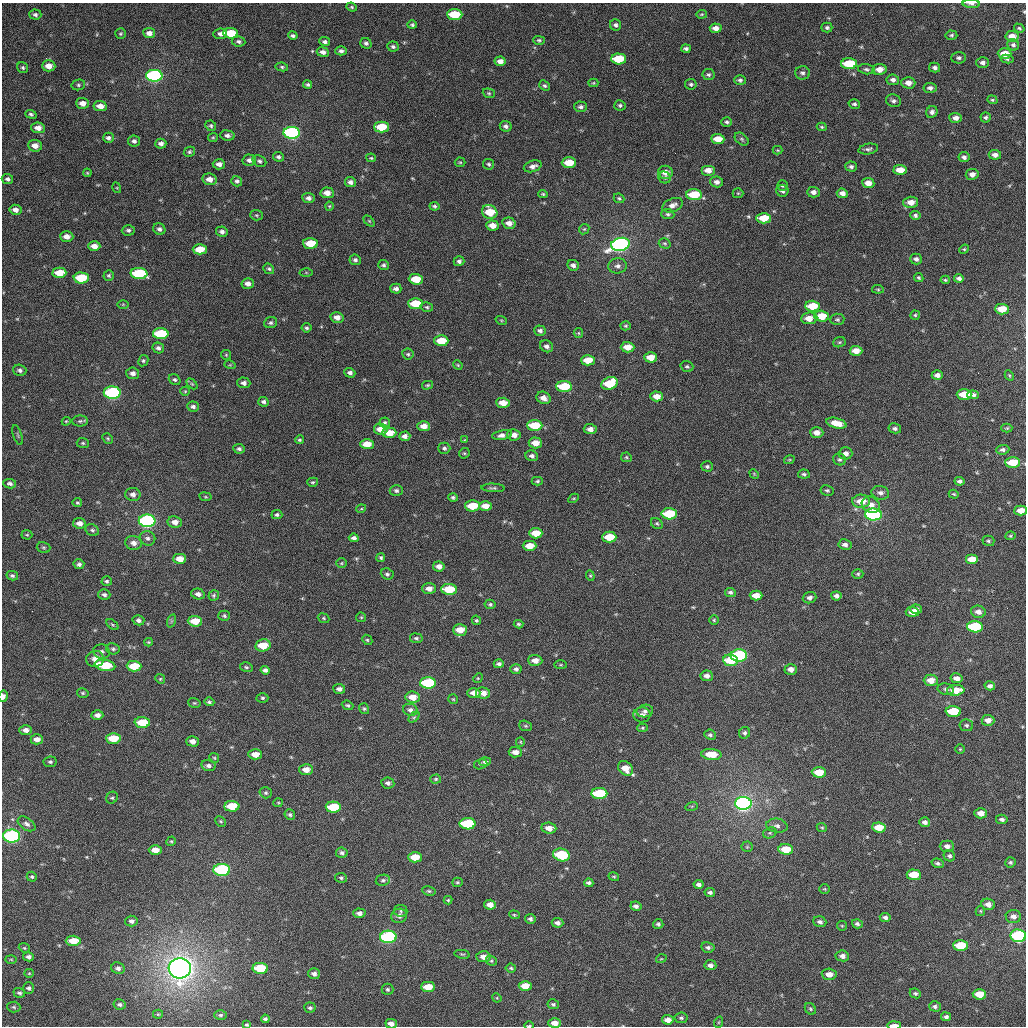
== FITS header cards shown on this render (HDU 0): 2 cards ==
NAXIS1  =                 1024
NAXIS2  =                 1024

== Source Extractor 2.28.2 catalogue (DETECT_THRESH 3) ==
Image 1024 x 1024 px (HDU 0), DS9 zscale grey, 1 PNG px = 1 image px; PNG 1028 x 1028 px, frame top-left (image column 1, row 1024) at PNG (2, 3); each listed source drawn as its Kron ellipse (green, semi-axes under 4 px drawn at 4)
Background 827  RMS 30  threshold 89.2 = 3 sigma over >= 5 px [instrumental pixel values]
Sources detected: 517; of the 517, the 500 brightest by FLUX_AUTO listed and drawn (17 fainter detections omitted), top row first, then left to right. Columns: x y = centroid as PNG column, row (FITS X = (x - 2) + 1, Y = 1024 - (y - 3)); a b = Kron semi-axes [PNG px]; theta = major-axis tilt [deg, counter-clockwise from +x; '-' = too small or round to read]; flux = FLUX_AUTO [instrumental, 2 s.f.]
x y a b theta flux
971 4 9 4 -2 6.6e+03
352 7 5 4 - 2.9e+03
702 14 5 4 - 2.5e+03
35 15 6 5 - 4.8e+03
455 15 7 5 -3 7.6e+04
412 25 5 4 - 3.5e+03
616 25 6 5 - 5.3e+03
827 27 5 5 - 4.6e+03
716 28 6 4 -4 1.2e+04
1019 28 5 4 - 2.9e+03
149 33 6 5 - 1.1e+04
231 33 7 5 -3 6.4e+04
120 34 5 5 - 2.9e+03
220 34 7 5 4 6.9e+03
293 35 5 4 - 4.4e+03
951 35 6 4 -4 3.6e+03
1012 36 6 5 - 1.9e+04
539 40 5 4 - 3.2e+03
239 41 7 5 -9 4.7e+03
325 42 5 4 - 5.0e+03
366 43 6 5 - 5.4e+03
1013 45 6 5 - 5.4e+03
393 47 6 5 - 4.4e+03
686 48 5 3 - 5.0e+03
341 51 6 4 -1 5.7e+03
323 52 6 4 -9 9.4e+03
1005 53 7 5 -2 2.6e+04
959 58 7 5 2 5.1e+03
619 59 7 5 -2 8.2e+04
1007 59 6 4 -13 3.7e+03
500 61 5 4 - 1.2e+04
983 63 6 5 - 6.8e+03
849 64 7 5 -1 8.4e+04
49 66 6 5 - 1.9e+04
282 67 6 4 -10 3.2e+03
935 67 5 5 - 5.7e+03
23 68 6 5 - 3.7e+03
866 69 8 5 -7 4.5e+03
879 69 7 5 7 1.8e+04
802 73 7 6 - 5.8e+03
708 75 6 5 - 4.6e+03
154 76 8 6 -2 6.2e+05
740 80 6 4 -3 4.8e+03
893 80 6 5 - 7.6e+03
593 83 5 4 - 2.3e+03
908 83 7 5 -1 1.5e+04
691 84 6 5 - 4.4e+03
78 85 7 5 13 3.9e+03
308 85 4 3 - 3.9e+03
545 86 6 4 -41 3.7e+03
930 88 6 5 - 7.3e+03
489 93 6 4 -20 3.0e+03
992 100 5 4 - 2.7e+03
893 101 7 6 - 5.7e+03
82 103 6 5 - 1.5e+04
854 104 6 5 - 4.5e+03
620 105 6 5 - 4.1e+03
100 106 7 5 -8 1.7e+04
581 107 6 5 - 5.8e+03
932 112 6 5 - 6.5e+03
31 114 6 4 -21 3.9e+03
986 117 5 5 - 4.3e+03
956 118 6 5 - 1.0e+04
727 122 5 4 - 4.1e+03
211 126 5 5 - 3.4e+03
506 126 6 5 - 6.3e+03
381 127 7 5 -1 5.6e+04
822 127 5 4 - 2.8e+03
38 128 6 5 - 1.4e+04
292 133 8 6 -3 5.0e+05
227 135 7 5 -7 6.6e+03
213 137 5 4 - 2.2e+03
108 138 5 5 - 5.5e+03
718 139 6 5 - 2.7e+04
742 139 8 5 -42 3.8e+03
134 141 6 5 - 5.8e+03
161 144 5 5 - 7.7e+03
35 146 7 6 - 1.5e+04
868 149 10 5 10 5.4e+03
778 150 5 4 - 2.0e+03
189 152 6 4 28 3.9e+03
995 155 6 5 - 1.0e+04
278 157 5 4 - 4.8e+03
964 157 5 5 - 5.8e+03
371 158 5 3 - 2.4e+03
249 160 6 5 - 6.6e+03
259 161 7 5 -29 5.2e+03
460 162 5 4 - 2.7e+03
569 163 7 5 0 4.3e+04
219 164 6 5 - 1.0e+04
489 164 5 5 - 3.7e+03
533 166 9 5 19 9.4e+03
851 167 6 5 - 5.2e+03
708 170 7 5 0 1.7e+04
900 170 6 5 - 2.5e+04
665 172 7 6 - 1.6e+04
87 173 4 3 - 2.0e+03
972 174 6 5 - 1.0e+04
665 177 6 5 - 4.3e+03
7 179 6 5 - 5.5e+03
209 179 7 6 - 1.5e+04
237 181 5 5 - 4.8e+03
350 182 5 5 - 7.3e+03
717 182 6 5 - 7.8e+03
868 183 6 5 - 1.7e+04
783 185 5 5 - 3.8e+03
117 188 5 3 - 1.9e+03
782 191 6 6 - 5.9e+03
813 192 6 5 - 9.5e+03
327 193 6 5 - 1.6e+04
738 193 5 5 - 2.2e+03
842 193 5 4 - 1.0e+04
543 194 5 4 - 2.8e+03
694 195 8 5 -1 7.1e+04
308 198 6 5 - 7.4e+03
619 198 5 4 - 3.2e+03
911 202 7 5 1 1.9e+04
673 205 10 6 22 1.1e+04
329 206 4 4 - 2.3e+03
434 206 5 4 - 3.8e+03
15 210 6 5 - 1.1e+04
490 212 8 6 -25 4.9e+04
668 214 6 5 - 4.4e+03
256 215 6 5 - 3.2e+03
915 215 5 4 - 4.4e+03
764 218 7 5 -1 4.6e+04
369 221 6 4 -45 2.8e+03
509 223 7 5 -15 1.3e+04
492 226 6 5 - 1.8e+04
159 229 6 5 - 6.0e+03
584 229 6 4 43 2.8e+03
128 230 6 5 - 4.8e+03
222 232 6 5 - 7.0e+03
67 236 6 5 - 1.4e+04
310 243 7 5 -2 5.0e+04
665 243 6 5 - 3.1e+03
620 244 9 6 11 7.5e+05
94 246 6 5 - 1.5e+04
200 249 7 5 1 3.6e+04
964 249 5 4 - 2.5e+03
916 259 6 5 - 6.1e+03
355 260 5 5 - 5.5e+03
459 261 5 5 - 5.5e+03
383 265 5 5 - 4.7e+03
573 265 6 5 - 6.9e+03
618 266 9 7 7 8.4e+03
269 269 6 5 - 3.5e+03
59 273 7 5 -1 3.9e+04
306 273 6 4 -1 2.3e+03
139 274 8 5 -6 1.7e+05
109 275 5 5 - 3.3e+03
81 278 7 5 -1 7.9e+04
919 278 5 4 - 2.9e+03
959 278 5 4 - 6.3e+03
416 279 7 5 -3 4.2e+04
945 280 4 4 - 3.0e+03
248 284 6 5 - 1.0e+04
396 289 5 5 - 7.2e+03
878 289 6 4 -8 2.6e+03
123 304 6 4 0 2.2e+03
415 304 7 5 -2 6.5e+04
812 306 7 5 -3 5.6e+04
427 307 6 5 - 3.5e+03
1002 309 7 5 -1 3.9e+04
915 315 5 4 - 2.9e+03
821 316 7 5 -3 4.1e+04
337 317 6 5 - 1.4e+04
809 318 8 5 7 2.2e+04
837 319 7 5 3 3.9e+03
501 320 6 3 -18 2.1e+03
270 323 6 5 - 4.4e+03
626 326 5 4 - 2.9e+03
306 328 5 4 - 4.0e+03
540 331 6 5 - 6.5e+03
578 333 5 4 - 2.5e+03
161 334 8 5 -1 1.3e+05
441 341 7 5 -2 5.0e+04
839 342 6 5 - 2.9e+03
547 346 7 5 -31 7.1e+03
628 347 7 5 -1 2.6e+04
158 348 6 5 - 5.7e+03
856 351 6 5 - 2.1e+04
408 354 5 5 - 3.6e+03
226 355 5 5 - 2.5e+03
650 357 6 5 - 2.7e+04
588 360 7 5 0 3.2e+04
143 361 6 5 - 3.3e+03
230 365 6 3 -17 2.2e+03
458 365 5 4 - 2.3e+03
687 366 6 5 - 3.7e+03
20 370 6 5 - 5.3e+03
133 373 6 6 - 8.3e+03
350 373 5 4 - 6.3e+03
937 375 5 4 - 9.7e+03
1009 375 5 3 - 2.2e+03
175 380 6 5 - 4.0e+03
244 383 6 5 - 8.6e+03
609 383 8 6 20 7.9e+04
192 384 6 4 -44 2.6e+03
428 385 5 4 - 3.0e+03
564 386 8 5 -1 9.8e+04
185 391 5 4 - 2.3e+03
112 393 8 6 -2 2.0e+05
964 394 7 5 -1 4.9e+04
973 395 6 4 -4 7.9e+03
657 396 6 5 - 1.9e+04
544 398 7 6 - 1.3e+04
263 402 5 4 - 5.6e+03
503 403 7 5 -3 2.2e+04
193 406 6 5 - 5.8e+03
66 421 4 4 - 2.1e+03
80 421 8 5 2 4.2e+03
385 423 5 5 - 3.8e+03
836 423 10 5 -15 3.0e+04
535 425 7 5 -2 6.1e+04
424 426 6 5 - 1.7e+04
895 428 6 5 - 5.0e+03
1007 428 5 4 - 2.7e+03
381 429 7 5 -12 2.4e+04
590 429 6 5 - 1.1e+04
817 432 7 5 -2 1.4e+04
389 433 7 5 1 2.9e+04
18 435 10 2 -72 2.3e+03
502 435 10 4 9 8.8e+03
514 435 7 5 -8 1.4e+04
405 436 5 4 - 8.8e+03
108 438 6 4 -47 2.8e+03
299 440 5 4 - 2.8e+03
465 440 4 3 - 1.9e+03
83 443 6 5 - 3.2e+03
535 443 7 5 -3 2.2e+04
367 444 7 5 -1 2.9e+04
444 448 6 5 - 4.7e+03
239 449 6 5 - 5.0e+03
1003 450 6 5 - 6.2e+03
464 453 5 5 - 2.6e+03
845 453 7 6 - 1.1e+04
532 456 6 5 - 6.0e+03
626 457 5 5 - 2.8e+03
840 459 6 6 - 4.7e+03
789 460 5 3 - 2.2e+03
1013 462 7 5 -1 5.6e+04
707 466 6 5 - 4.2e+03
754 474 5 4 - 2.3e+03
804 474 6 4 -5 3.8e+03
537 481 6 4 2 3.3e+03
959 481 5 4 - 5.9e+03
313 482 5 4 - 3.0e+03
10 484 6 4 -9 5.8e+03
493 488 11 3 -3 4.2e+03
396 490 6 5 - 4.8e+03
827 490 7 5 -10 4.0e+03
880 493 9 7 -11 8.6e+03
133 494 7 6 - 8.9e+03
954 494 5 4 - 2.3e+03
205 497 6 3 -9 2.2e+03
453 497 5 4 - 3.9e+03
574 498 5 3 - 2.1e+03
861 501 9 6 -2 2.9e+04
77 503 5 4 - 2.8e+03
871 505 10 7 -29 1.5e+04
472 506 7 5 -1 5.4e+04
485 506 6 5 - 2.0e+04
361 509 5 3 - 1.9e+03
1021 510 6 5 - 1.9e+04
669 514 8 5 -2 1.1e+05
873 514 8 6 -2 4.2e+05
277 515 5 4 - 4.0e+03
147 521 8 6 -2 4.1e+05
175 522 7 6 - 1.3e+04
79 523 6 5 - 1.3e+04
657 523 6 5 - 3.2e+03
92 530 7 5 -30 4.8e+03
536 533 6 5 - 3.5e+04
27 535 5 5 - 2.5e+03
1010 536 5 4 - 2.5e+03
609 537 7 5 0 4.9e+04
148 538 8 7 - 7.0e+03
354 538 5 4 - 6.4e+03
988 541 6 5 - 3.5e+03
134 543 8 7 - 1.2e+04
845 545 6 5 - 7.4e+03
530 546 7 5 0 2.8e+04
44 547 7 5 -17 3.1e+03
381 558 4 4 - 3.6e+03
180 559 6 5 - 2.3e+04
972 559 6 5 - 2.9e+04
341 563 5 5 - 2.6e+03
79 564 5 5 - 5.4e+03
439 566 6 5 - 1.2e+04
387 574 6 5 - 4.6e+03
858 574 5 4 - 3.2e+03
12 576 6 4 -13 4.1e+03
590 576 5 4 - 2.4e+03
107 581 5 5 - 3.8e+03
429 589 7 5 -1 1.3e+04
449 589 8 5 -2 6.7e+04
730 592 5 4 - 4.8e+03
198 594 7 5 -15 9.0e+03
104 595 6 5 - 4.9e+03
214 595 6 5 - 3.4e+03
756 595 6 5 - 2.2e+04
836 596 5 4 - 7.1e+03
810 598 7 5 19 6.8e+03
490 604 5 4 - 3.9e+03
916 609 6 4 -2 8.8e+03
912 612 7 5 -4 1.6e+04
978 612 7 6 - 1.2e+04
224 616 6 5 - 3.9e+03
361 617 5 4 - 2.4e+03
324 618 6 4 -23 2.8e+03
138 620 6 5 - 6.0e+03
476 620 5 4 - 3.0e+03
714 620 5 4 - 2.7e+03
171 621 7 4 72 3.2e+03
195 621 7 5 -3 3.6e+04
518 624 5 4 - 3.4e+03
112 625 7 3 -39 2.6e+03
975 627 8 5 -2 2.0e+05
460 630 7 5 3 2.6e+04
416 638 6 5 - 4.1e+03
367 640 5 4 - 2.9e+03
148 642 4 4 - 2.0e+03
263 645 7 6 - 4.3e+04
113 649 7 5 -12 4.3e+03
101 652 8 7 - 7.4e+03
739 656 8 6 1 2.2e+05
95 659 9 8 - 1.7e+04
535 660 7 5 -3 1.4e+04
730 660 7 6 - 6.5e+04
499 664 5 4 - 5.7e+03
105 665 10 5 -9 8.3e+04
561 665 6 3 0 2.2e+03
134 666 7 5 -2 5.0e+04
246 667 6 5 - 3.5e+03
516 669 5 5 - 5.6e+03
791 669 6 5 - 1.2e+04
265 670 4 4 - 5.6e+03
707 676 6 5 - 9.5e+03
478 678 5 4 - 2.2e+03
957 678 6 5 - 1.2e+04
160 679 5 4 - 2.2e+03
931 680 7 5 0 2.1e+04
428 683 8 5 -1 1.7e+05
990 686 5 4 - 6.4e+03
339 689 6 5 - 8.0e+03
946 689 8 5 -12 5.1e+03
956 690 9 5 4 3.6e+04
83 693 6 4 -14 3.1e+03
474 693 7 5 0 1.4e+04
483 693 7 5 -10 1.6e+04
3 696 6 4 78 1.0e+04
413 697 7 5 -5 2.5e+04
262 698 6 4 0 3.1e+03
453 699 5 5 - 2.4e+03
209 702 5 4 - 3.8e+03
194 703 6 4 -18 2.7e+03
348 705 6 4 -21 3.6e+03
364 709 5 4 - 3.1e+03
410 710 7 6 - 7.3e+03
645 711 8 6 10 6.3e+03
953 711 7 5 -2 8.8e+04
97 715 6 5 - 1.0e+04
642 715 8 7 - 8.1e+03
414 717 6 4 44 2.7e+03
988 720 6 5 - 1.5e+04
142 723 7 5 -2 6.2e+04
966 725 7 6 - 4.2e+03
525 726 6 5 - 2.8e+03
642 728 5 4 - 2.6e+03
26 730 6 5 - 1.1e+04
745 733 6 5 - 5.2e+03
710 735 6 5 - 4.1e+03
113 738 7 5 -1 4.7e+04
37 739 6 5 - 1.3e+04
192 741 6 5 - 1.1e+04
520 742 5 4 - 2.3e+03
960 749 5 5 - 2.4e+03
515 752 6 5 - 1.4e+04
255 754 7 5 -2 2.1e+04
711 754 10 5 -4 3.8e+04
214 758 5 4 - 2.6e+03
50 762 6 5 - 4.2e+03
485 762 6 4 2 5.6e+03
481 764 7 5 16 3.4e+03
208 766 7 5 -12 7.2e+03
625 768 8 6 -45 2.5e+04
306 770 7 5 -1 1.8e+04
819 772 7 5 -3 4.0e+04
436 779 5 4 - 2.8e+03
388 783 6 5 - 5.9e+03
266 793 6 5 - 3.7e+03
599 794 8 5 -1 1.4e+05
112 798 6 5 - 3.4e+03
278 803 5 4 - 2.2e+03
743 803 8 6 -2 8.7e+05
232 806 7 5 -2 5.6e+04
692 806 6 4 18 2.4e+03
333 807 7 5 -2 9.2e+04
981 813 6 5 - 1.7e+04
290 815 5 5 - 3.8e+03
1002 819 6 4 -12 6.4e+03
221 821 6 4 -44 2.8e+03
925 822 5 5 - 8.0e+03
27 824 10 6 -34 7.1e+03
468 824 8 5 -1 1.8e+05
777 826 11 7 -9 8.5e+03
822 827 5 4 - 2.7e+03
879 827 7 5 -7 3.9e+04
549 828 7 5 -7 1.8e+04
770 833 7 5 19 4.3e+03
12 836 8 6 -2 2.7e+05
171 841 5 4 - 2.6e+03
947 846 7 5 -1 8.7e+03
747 847 5 5 - 2.9e+03
786 849 7 5 -5 4.6e+04
155 850 6 5 - 2.1e+04
342 853 6 5 - 4.7e+03
561 855 8 6 -17 9.4e+04
949 856 6 5 - 4.9e+03
415 857 7 5 -2 3.8e+04
1010 862 5 5 - 3.6e+03
938 863 6 4 -19 4.7e+03
222 870 8 6 -2 2.3e+05
914 875 7 5 -4 6.3e+04
32 877 5 4 - 3.5e+03
614 877 5 4 - 2.6e+03
341 878 6 5 - 3.4e+03
383 880 7 5 11 4.7e+03
457 882 5 4 - 2.8e+03
589 883 4 4 - 5.5e+03
699 884 5 4 - 6.2e+03
825 889 5 4 - 2.5e+03
429 891 7 4 -10 3.6e+03
710 892 5 4 - 5.0e+03
448 900 4 4 - 2.4e+03
988 904 7 5 -8 1.4e+04
490 905 6 5 - 1.5e+04
636 906 5 4 - 6.9e+03
401 911 7 6 - 4.0e+03
980 911 5 4 - 2.4e+03
359 913 6 4 -4 8.9e+03
514 915 5 4 - 2.3e+03
399 916 8 7 - 9.9e+03
1013 916 8 6 -5 1.1e+04
885 917 5 4 - 6.2e+03
530 919 5 5 - 4.9e+03
131 921 6 5 - 6.3e+03
820 922 6 5 - 5.9e+03
558 923 6 4 -5 7.8e+03
658 924 5 4 - 4.7e+03
857 924 5 4 - 5.0e+03
842 926 5 4 - 2.1e+03
1018 936 8 6 -4 2.8e+05
388 937 8 6 -1 2.3e+05
73 941 7 5 -1 3.6e+04
960 946 7 5 -2 6.9e+04
708 947 6 5 - 5.9e+03
24 948 6 4 -21 2.7e+03
462 954 8 3 -11 2.7e+03
842 956 6 5 - 1.0e+04
28 957 5 4 - 6.6e+03
483 957 7 5 -5 1.4e+04
11 959 6 4 -2 2.4e+03
661 959 5 3 - 1.9e+03
491 961 6 4 -21 3.0e+03
710 965 6 5 - 8.1e+03
118 968 7 6 - 6.3e+03
180 968 11 10 - 1.7e+06
260 968 7 5 0 8.9e+04
511 968 5 4 - 3.2e+03
29 973 5 4 - 2.4e+03
314 974 6 5 - 7.7e+03
829 974 7 5 -4 1.7e+04
525 986 6 5 - 2.8e+04
428 987 7 5 0 3.5e+04
29 988 5 5 - 5.1e+03
388 989 6 6 - 4.2e+03
19 993 6 5 - 4.5e+03
915 993 6 4 -23 4.0e+03
979 994 7 5 -4 3.2e+04
497 998 5 4 - 1.9e+03
119 1004 6 5 - 4.7e+03
553 1004 6 5 - 4.3e+03
935 1006 6 5 - 5.0e+03
14 1007 6 5 - 3.5e+03
310 1008 5 5 - 4.4e+03
810 1009 6 5 - 3.4e+03
158 1014 5 4 - 2.3e+03
220 1015 6 4 1 3.2e+03
946 1017 5 4 - 5.1e+03
681 1018 6 5 - 4.0e+03
265 1019 4 3 - 4.0e+03
668 1020 6 5 - 1.4e+04
719 1022 6 3 71 2.0e+03
555 1023 6 5 - 1.7e+04
391 1024 6 4 -14 1.1e+04
247 1025 3 3 - 2.5e+03
894 1025 7 2 1 1.5e+04
529 1026 4 2 - 2.8e+03
At the frame edge (FLAGS 8, measured only in part): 9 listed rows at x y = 971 4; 1021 510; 3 696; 1018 936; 555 1023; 391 1024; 247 1025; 894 1025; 529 1026
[17 fainter detections neither listed nor drawn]

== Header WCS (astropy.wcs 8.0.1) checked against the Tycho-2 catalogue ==
Header WCS as astropy/WCSLIB reads it (applying the file's SIP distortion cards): RA---TAN-SIP/DEC--TAN-SIP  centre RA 02:41:24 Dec +14:11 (40.35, +14.19 deg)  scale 8.67 arcsec/px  FOV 148.0' x 148.0'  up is +178 deg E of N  parity flipped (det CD > 0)
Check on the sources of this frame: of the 60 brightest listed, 60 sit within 12.3 arcsec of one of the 180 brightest Tycho-2 stars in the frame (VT <= 12.31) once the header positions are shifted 0.29 arcsec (0.12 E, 0.26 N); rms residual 4.10 arcsec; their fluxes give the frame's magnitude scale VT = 22.14 - 2.5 log10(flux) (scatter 0.23 mag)
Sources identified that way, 147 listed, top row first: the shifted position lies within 12.3 arcsec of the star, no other Tycho-2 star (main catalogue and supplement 1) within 24.6 arcsec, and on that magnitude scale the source's flux lands within +1.5 / -3 mag of the star's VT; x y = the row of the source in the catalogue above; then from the Tycho-2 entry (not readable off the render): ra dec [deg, ICRS J2000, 3 dp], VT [Tycho-2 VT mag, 2 dp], TYC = Tycho-2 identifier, HIP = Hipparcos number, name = IAU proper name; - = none
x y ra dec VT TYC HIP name
455 15 40.546 +12.991 9.94 645-777-1 - -
231 33 41.097 +13.056 10.16 646-66-1 - -
1005 53 39.184 +13.028 10.98 645-736-1 - -
619 59 40.137 +13.081 10.20 645-669-1 - -
500 61 40.429 +13.099 11.82 645-261-1 - -
849 64 39.567 +13.069 10.21 645-578-1 - -
879 69 39.491 +13.080 11.44 645-1265-1 - -
154 76 41.282 +13.165 8.19 646-371-1 12844 -
908 83 39.418 +13.109 11.56 645-1129-1 - -
893 101 39.452 +13.154 12.52 645-573-1 - -
82 103 41.456 +13.238 11.47 646-234-1 - -
100 106 41.413 +13.244 11.83 646-521-1 - -
381 127 40.716 +13.268 10.17 645-1245-1 - -
292 133 40.937 +13.290 8.25 646-92-1 12738 -
718 139 39.883 +13.264 11.41 645-1191-1 - -
569 163 40.249 +13.336 10.56 645-1184-1 - -
533 166 40.339 +13.349 12.31 645-686-1 - -
708 170 39.904 +13.340 11.33 645-684-1 - -
900 170 39.429 +13.319 11.11 645-158-1 - -
665 172 40.009 +13.349 11.35 645-694-1 - -
868 183 39.506 +13.354 11.61 645-940-1 - -
327 193 40.842 +13.433 11.68 645-1016-1 12710 -
694 195 39.937 +13.401 9.95 645-986-1 - -
911 202 39.399 +13.396 11.68 645-1005-1 - -
490 212 40.440 +13.463 10.35 645-1043-1 - -
764 218 39.761 +13.450 10.78 645-223-1 - -
509 223 40.390 +13.488 12.07 645-1157-1 - -
492 226 40.432 +13.495 11.67 645-914-1 - -
310 243 40.881 +13.555 10.34 646-228-1 - -
620 244 40.113 +13.527 7.65 645-231-1 12461 -
200 249 41.154 +13.579 10.92 646-26-1 - -
59 273 41.499 +13.648 10.65 646-330-1 - -
139 274 41.303 +13.643 9.34 646-778-1 - -
81 278 41.445 +13.659 10.22 646-1016-1 - -
416 279 40.617 +13.632 10.56 645-730-1 - -
415 304 40.615 +13.690 10.20 645-591-1 - -
812 306 39.631 +13.656 10.34 645-742-1 - -
1002 309 39.162 +13.643 10.42 645-441-1 - -
821 316 39.607 +13.680 10.69 645-713-1 - -
809 318 39.638 +13.686 11.23 645-419-1 - -
161 334 41.244 +13.786 9.48 646-4-1 - -
441 341 40.547 +13.777 10.36 645-288-1 - -
547 346 40.286 +13.779 11.78 645-1026-1 - -
628 347 40.085 +13.774 11.03 645-771-1 - -
856 351 39.518 +13.759 11.04 645-1046-1 - -
588 360 40.182 +13.810 11.09 645-179-1 - -
937 375 39.314 +13.809 11.81 645-580-1 - -
609 383 40.127 +13.864 10.47 645-82-1 - -
564 386 40.238 +13.875 9.89 645-2-1 - -
112 393 41.358 +13.932 8.44 646-692-1 12869 -
964 394 39.246 +13.853 10.72 645-6-1 - -
657 396 40.007 +13.890 12.03 645-60-1 - -
836 423 39.563 +13.935 11.11 645-1058-1 - -
535 425 40.307 +13.972 10.50 645-1001-1 - -
424 426 40.582 +13.984 11.30 645-618-1 - -
381 429 40.689 +13.995 11.34 645-346-1 - -
590 429 40.168 +13.975 12.54 645-567-1 - -
817 432 39.607 +13.960 11.56 645-362-1 - -
389 433 40.667 +14.004 11.61 645-447-1 - -
514 435 40.358 +13.996 11.51 645-392-1 - -
535 443 40.303 +14.014 10.93 645-315-1 - -
367 444 40.721 +14.033 10.71 645-531-1 - -
845 453 39.532 +14.007 11.61 645-75-1 - -
1013 462 39.117 +14.011 10.52 645-563-1 - -
861 501 39.489 +14.121 11.07 645-1030-1 - -
871 505 39.464 +14.128 11.77 645-80-1 - -
472 506 40.453 +14.171 10.30 645-656-1 - -
485 506 40.421 +14.171 11.02 645-185-1 - -
1021 510 39.092 +14.126 10.78 645-134-1 - -
669 514 39.964 +14.171 9.36 645-476-1 - -
873 514 39.457 +14.151 8.12 645-565-1 12258 -
147 521 41.260 +14.238 7.95 646-51-1 12838 -
175 522 41.191 +14.238 11.40 646-13-1 - -
79 523 41.427 +14.250 11.51 646-704-1 - -
536 533 40.293 +14.231 11.30 645-497-1 - -
609 537 40.111 +14.233 10.49 645-1102-1 - -
354 538 40.745 +14.260 12.20 645-126-1 - -
134 543 41.291 +14.292 11.39 646-324-1 - -
530 546 40.308 +14.262 10.93 645-128-1 - -
180 559 41.176 +14.326 11.43 646-78-1 - -
972 559 39.208 +14.249 10.98 645-832-1 - -
429 589 40.553 +14.375 11.32 645-209-1 - -
449 589 40.503 +14.375 9.65 645-107-1 - -
198 594 41.127 +14.409 12.02 646-18-1 - -
756 595 39.740 +14.359 11.15 645-45-1 - -
916 609 39.340 +14.375 11.70 645-102-1 - -
978 612 39.186 +14.374 11.99 645-649-1 - -
195 621 41.132 +14.475 10.46 646-12-1 - -
975 627 39.193 +14.411 9.23 645-22-1 - -
460 630 40.472 +14.471 10.76 645-313-1 - -
263 645 40.961 +14.527 10.42 646-108-1 - -
95 659 41.377 +14.574 11.71 646-1008-1 - -
535 660 40.282 +14.537 11.52 645-119-1 - -
730 660 39.796 +14.517 9.73 645-703-1 - -
105 665 41.350 +14.589 9.85 646-530-1 - -
134 666 41.279 +14.588 10.02 646-191-1 - -
246 667 41.000 +14.581 12.38 646-47-1 - -
957 678 39.232 +14.537 11.72 645-474-1 - -
931 680 39.296 +14.544 11.31 645-438-1 - -
428 683 40.547 +14.602 9.08 645-867-1 12616 -
956 690 39.234 +14.566 10.39 645-217-1 - -
474 693 40.432 +14.621 11.36 645-696-1 - -
483 693 40.408 +14.621 11.51 645-159-1 - -
3 696 41.606 +14.672 10.88 646-414-1 - -
413 697 40.583 +14.638 11.02 645-1116-1 - -
410 710 40.587 +14.669 12.10 645-178-1 - -
953 711 39.237 +14.617 11.27 645-536-1 - -
988 720 39.149 +14.634 11.81 645-1132-1 - -
142 723 41.254 +14.724 9.83 646-21-1 - -
26 730 41.543 +14.751 11.82 646-413-1 - -
113 738 41.324 +14.764 10.02 646-471-1 - -
37 739 41.515 +14.773 11.30 646-593-1 - -
255 754 40.970 +14.790 10.91 646-54-1 - -
625 768 40.048 +14.787 11.06 645-469-1 - -
306 770 40.841 +14.822 11.24 645-623-1 - -
819 772 39.565 +14.778 10.20 645-95-1 - -
599 794 40.109 +14.851 10.26 645-24-1 - -
232 806 41.022 +14.917 9.81 646-202-1 - -
333 807 40.770 +14.910 9.63 645-13-1 - -
981 813 39.157 +14.859 11.31 645-549-1 - -
925 822 39.295 +14.887 12.15 645-277-1 - -
468 824 40.434 +14.937 9.89 645-504-1 - -
879 827 39.409 +14.904 10.59 645-269-1 - -
549 828 40.231 +14.940 11.30 645-211-1 - -
12 836 41.569 +15.008 7.89 1223-1746-1 12928 -
947 846 39.237 +14.942 12.01 645-241-1 - -
786 849 39.638 +14.967 10.35 645-765-1 - -
155 850 41.210 +15.029 11.42 1223-1615-1 - -
415 857 40.562 +15.023 10.66 1223-1555-1 - -
222 870 41.042 +15.071 8.19 1223-1618-1 12773 -
914 875 39.317 +15.014 10.17 1216-1721-1 - -
490 905 40.370 +15.130 11.40 1223-1624-1 - -
359 913 40.694 +15.163 12.08 1223-1626-1 - -
1018 936 39.050 +15.149 8.52 1216-1631-1 12125 -
388 937 40.620 +15.217 8.01 1223-1617-1 12646 -
73 941 41.406 +15.255 10.10 1223-1732-1 - -
960 946 39.192 +15.179 9.66 1216-1662-1 - -
28 957 41.516 +15.296 12.19 1223-1731-1 - -
483 957 40.381 +15.256 11.50 1223-1574-1 - -
180 968 41.137 +15.312 5.77 1223-1646-1 12803 -
260 968 40.937 +15.304 9.25 1223-1566-1 - -
829 974 39.517 +15.263 11.10 1216-1408-1 - -
525 986 40.274 +15.322 10.51 1223-1599-1 - -
428 987 40.517 +15.333 10.85 1223-1558-1 - -
979 994 39.140 +15.294 10.48 1216-1418-1 - -
119 1004 41.284 +15.404 12.48 1223-688-1 - -
668 1020 39.915 +15.389 11.42 1216-1493-1 - -